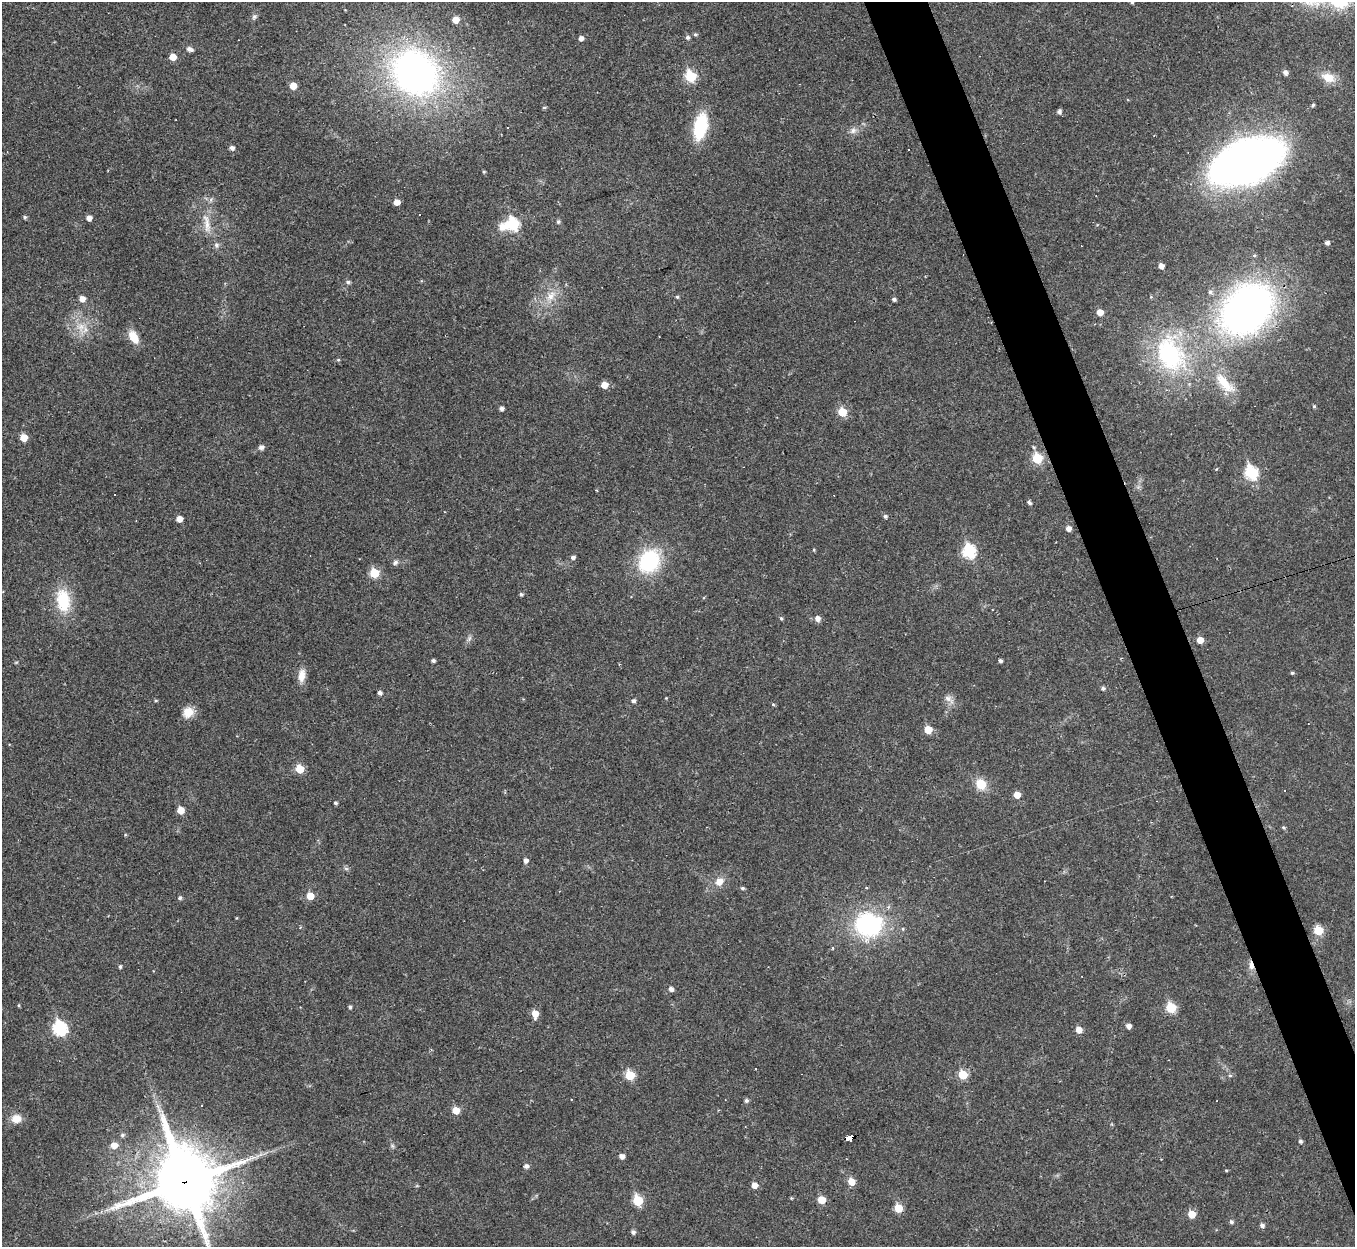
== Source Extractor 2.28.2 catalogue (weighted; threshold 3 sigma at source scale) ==
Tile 6 of 4 x 4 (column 2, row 2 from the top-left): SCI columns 1354-2706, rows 2634-3878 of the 5413 x 5393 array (HDU 1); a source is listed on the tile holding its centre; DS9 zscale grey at full resolution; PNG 1357 x 1249 px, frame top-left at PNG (2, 2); no overlay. Shown black and unused: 4% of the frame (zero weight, under 2 of 3 exposures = <1% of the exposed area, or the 3 px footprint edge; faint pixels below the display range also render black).
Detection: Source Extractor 2.28.2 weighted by HDU 2 'WHT'; one run over the whole footprint, this tile lists its part. Background 0.0387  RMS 0.0048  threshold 0.0214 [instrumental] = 3 sigma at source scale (4.5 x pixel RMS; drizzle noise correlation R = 1.50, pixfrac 1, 0.05/0.05 arcsec/px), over >= 5 px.
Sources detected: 142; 1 too faint to see at this stretch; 4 cosmic-ray / hot-pixel residue — not listed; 1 inside a brighter listed object's ellipse — not listed separately; the other 136 listed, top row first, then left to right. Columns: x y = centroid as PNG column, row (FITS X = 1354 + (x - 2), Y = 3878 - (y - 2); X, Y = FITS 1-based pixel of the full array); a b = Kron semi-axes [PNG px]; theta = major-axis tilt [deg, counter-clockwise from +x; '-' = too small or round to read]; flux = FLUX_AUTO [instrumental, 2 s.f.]
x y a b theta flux
1132 2 5 4 - 0.71
254 17 7 6 - 1.2
456 20 5 5 - 5.2
695 34 5 5 - 0.74
688 37 5 5 - 1.2
581 38 5 4 - 2
190 49 9 5 -22 1.9
173 57 5 5 - 5.7
1285 72 5 5 - 2.1
415 73 37 32 -43 210
690 77 6 6 - 28
1328 77 17 11 -22 7.2
293 86 5 5 - 6.2
1313 105 4 4 - 0.75
544 107 4 4 - 0.7
1059 112 5 5 - 1.4
700 126 25 13 78 27
508 127 3 3 - 1.7
853 131 11 8 32 2.5
232 148 5 5 - 1.7
1246 162 46 27 22 410
484 172 4 3 - 0.58
397 202 5 5 - 3.9
420 215 3 2 - 0.34
25 217 4 4 - 0.84
89 218 5 5 - 2.9
558 222 5 5 - 1
207 223 34 9 -80 7.9
512 224 10 7 10 42
1327 243 4 4 - 1.4
1161 266 5 4 - 2.5
348 282 6 5 - 1.2
1210 292 7 6 - 1.2
551 296 19 10 55 6.7
677 297 4 4 - 0.66
82 299 5 5 - 3.5
894 299 4 4 - 1.2
1247 309 45 34 45 250
1100 312 5 5 - 4.7
81 327 16 14 -57 8.3
133 337 16 9 -59 7.1
1170 354 50 34 -64 64
338 360 5 3 - 0.53
1225 383 37 13 -47 12
604 385 6 5 - 5
1314 406 5 4 - 0.68
501 408 4 4 - 1.7
842 412 6 5 - 14
24 438 5 5 - 7.7
261 447 5 5 - 2.1
1037 459 6 6 - 24
1251 472 7 6 - 46
114 494 3 3 - 6.8
1029 503 5 4 - 1.1
885 516 5 5 - 1.1
179 519 5 5 - 4.5
1068 528 5 5 - 2.8
814 550 5 3 - 0.43
969 551 7 6 - 54
573 557 5 4 - 1.3
649 561 27 23 60 35
395 562 6 5 - 1.5
374 573 6 5 - 17
521 594 5 4 - 0.88
63 601 31 18 -82 19
781 618 5 4 - 0.69
817 618 6 6 - 2.8
469 638 9 4 81 1.2
1200 640 5 5 - 4.7
433 661 4 4 - 1.1
1000 661 4 3 - 0.97
1292 673 4 4 - 0.71
302 675 18 9 81 4.6
1103 688 5 5 - 1.1
380 693 5 5 - 1.5
666 698 3 3 - 0.36
948 699 17 7 -38 2.9
156 701 5 3 - 0.49
634 701 5 4 - 1.3
773 704 5 3 - 0.49
188 712 13 12 - 6
928 730 5 5 - 9.5
300 769 6 5 - 11
981 784 12 10 -57 8.8
1017 795 5 5 - 4.9
335 803 4 3 - 0.99
181 810 5 5 - 6.1
1283 827 6 4 -52 0.68
526 861 5 5 - 1.9
346 868 7 4 -2 0.88
719 881 9 8 - 4.7
742 888 5 4 - 0.86
310 896 6 5 - 7.2
180 898 5 5 - 0.98
236 918 4 3 - 0.35
869 925 29 26 2 57
903 929 5 3 - 0.51
1318 930 6 5 - 16
832 948 5 3 - 0.43
1251 966 12 6 -80 2.9
120 967 4 3 - 0.81
671 989 5 5 - 1.8
19 1005 5 3 - 0.5
350 1007 4 4 - 0.96
1171 1008 6 6 - 23
535 1014 7 5 -82 5.7
1128 1026 5 4 - 2.4
60 1028 8 7 - 59
1079 1030 6 5 - 4.1
756 1069 3 2 - 0.58
630 1075 6 5 - 18
963 1075 6 5 - 16
1230 1075 5 4 - 0.71
746 1100 5 5 - 1.1
201 1105 3 2 - 0.3
456 1110 6 5 - 6.9
16 1119 11 9 3 5.8
122 1135 6 5 - 1
849 1138 8 4 17 110
1300 1141 4 4 - 1.1
114 1145 6 6 - 4.9
392 1146 7 5 -46 0.95
622 1156 5 5 - 2.3
526 1166 6 5 - 1.7
1226 1170 5 3 - 0.41
185 1181 23 21 -71 3400
851 1182 6 6 - 6.4
754 1185 6 5 - 3.5
791 1198 4 4 - 0.46
822 1200 5 5 - 8.4
638 1201 7 6 - 20
898 1208 6 5 - 11
1192 1214 5 5 - 8.7
1231 1222 5 5 - 1.1
1262 1225 5 5 - 1.6
633 1232 5 5 - 1.3
Overlapping masked pixels (flux is a lower limit): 4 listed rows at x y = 1246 162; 1251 966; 849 1138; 185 1181
Isophote crosses this tile's border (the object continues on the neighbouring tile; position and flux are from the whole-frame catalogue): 2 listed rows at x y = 1132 2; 185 1181